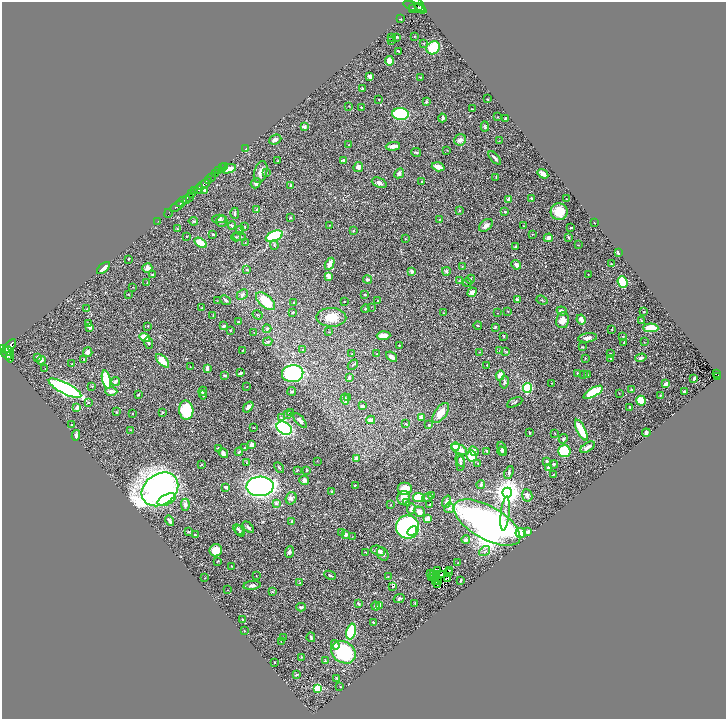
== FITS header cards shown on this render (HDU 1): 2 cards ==
NAXIS1  =                 1448
NAXIS2  =                 1433

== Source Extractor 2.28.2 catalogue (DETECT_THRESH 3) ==
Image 1448 x 1433 px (HDU 1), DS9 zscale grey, zoomed out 1/2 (1 PNG px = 2 x 2 image px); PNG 728 x 721 px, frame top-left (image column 1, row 1433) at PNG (2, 2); each listed source drawn as its Kron ellipse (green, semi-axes under 4 px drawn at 4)
Background 0.421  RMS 0.02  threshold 0.061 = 3 sigma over >= 5 px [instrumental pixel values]
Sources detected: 446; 53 cannot appear on this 1/2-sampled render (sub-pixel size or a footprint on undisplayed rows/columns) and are neither listed nor drawn; the other 393 listed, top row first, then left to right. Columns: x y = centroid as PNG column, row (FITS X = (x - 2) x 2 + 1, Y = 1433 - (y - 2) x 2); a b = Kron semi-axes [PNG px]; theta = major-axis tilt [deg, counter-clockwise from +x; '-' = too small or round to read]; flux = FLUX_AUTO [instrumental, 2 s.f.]
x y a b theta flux
418 4 9 3 -53 290
415 7 12 2 -21 220
419 7 2 2 - 110
412 9 3 2 - 110
400 19 2 2 - 2.4
414 36 2 2 - 1.7
392 37 3 2 - 1.7
396 37 3 2 - 3.8
391 41 2 1 - 1.2
423 43 3 3 - 2.5
433 48 7 6 - 100
398 51 4 2 - 2.3
389 61 5 4 - 33
370 77 4 3 - 8.8
420 77 3 2 - 2.2
362 89 4 3 - 4.5
379 99 2 2 - 1.7
487 99 2 1 - 2.2
426 102 4 3 - 5.2
349 106 3 2 - 1.7
361 107 3 2 - 2.5
473 109 3 2 - 1.7
400 114 8 6 -3 320
497 117 2 1 - 2.2
442 118 4 2 - 7.9
505 119 3 2 - 3.8
485 126 5 4 - 6
304 127 2 2 - 27
275 140 6 4 24 11
460 140 6 5 - 15
499 141 2 1 - 1.3
348 145 2 1 - 1
393 146 7 3 5 20
246 149 3 2 - 25
447 150 2 2 - 1.7
416 152 5 2 - 6.5
495 158 8 2 -47 9
278 161 3 2 - 3.8
344 161 4 3 - 8
224 166 2 1 - 8.5
358 167 5 4 - 15
438 167 6 3 -17 29
222 168 2 1 - 29
229 169 7 3 18 31
219 171 3 2 - 77
261 172 11 6 74 26
266 172 3 2 - 2.3
215 173 3 2 - 140
399 173 5 4 - 12
543 174 5 3 - 23
212 177 5 2 - 530
496 177 3 1 - 2.7
208 180 3 2 - 270
422 181 3 2 - 3.1
256 183 5 4 - 12
379 183 8 5 -23 14
203 184 7 3 32 1100
291 185 4 3 - 5.5
198 189 5 3 - 580
205 190 3 3 - 14
195 191 3 2 - 150
191 194 3 2 - 250
189 197 4 2 - 220
187 199 4 2 - 180
509 199 3 3 - 12
531 199 3 2 - 5.3
567 199 3 2 - 1.9
182 202 6 2 43 580
177 207 7 3 35 800
257 210 2 2 - 37
459 210 3 2 - 2.1
505 212 2 2 - 6.7
559 212 8 8 - 68
168 213 4 2 - 62
235 213 5 2 - 6
290 217 2 2 - 5
219 219 7 3 2 6.1
439 219 3 2 - 1.7
158 221 2 1 - 19
193 221 5 3 - 3.9
222 221 6 5 - 9.9
594 222 2 1 - 1.8
232 225 4 3 - 5.5
330 225 2 1 - 1.3
486 225 8 5 40 15
245 226 2 2 - 1.7
524 226 3 2 - 1.7
571 227 2 2 - 3.1
177 229 2 2 - 2.2
240 230 4 3 - 3.6
353 231 3 3 - 3.1
213 234 3 2 - 4.4
532 234 3 2 - 1.4
186 236 2 2 - 8.1
274 236 9 5 22 280
236 237 5 3 - 4.5
239 237 6 3 -4 5.8
548 238 4 3 - 15
568 238 3 3 - 3.6
405 239 3 2 - 2.1
245 242 2 1 - 1.1
200 243 7 3 -31 72
274 245 5 3 - 4.6
578 245 2 1 - 1.8
515 247 3 2 - 5.8
618 252 3 2 - 19
128 259 2 2 - 2.9
330 264 6 3 63 29
611 264 3 2 - 1.9
516 265 5 3 - 19
462 266 2 2 - 1.5
103 268 8 3 42 21
147 268 5 4 - 18
247 270 3 3 - 2.8
412 271 3 3 - 12
446 271 4 4 - 6.8
153 275 3 3 - 11
588 275 2 2 - 1.8
329 277 3 2 - 39
470 279 5 3 - 5.3
367 280 4 3 - 9.1
460 281 3 2 - 1.9
623 282 6 5 - 170
147 283 3 2 - 1.3
467 283 5 3 - 5.5
132 287 3 2 - 1.7
472 292 5 4 - 17
128 294 3 3 - 2.6
365 294 2 2 - 12
242 295 6 4 44 8
225 300 6 2 -42 6.9
517 300 4 2 - 7.2
542 300 6 2 -21 3.3
217 301 2 1 - 1
266 301 11 6 -41 120
344 301 2 2 - 1.5
377 301 2 1 - 1.8
293 302 2 2 - 1.5
371 307 2 1 - 1.3
87 308 2 2 - 1.5
202 308 3 2 - 1.8
365 309 4 2 - 2.9
508 311 3 2 - 2.3
562 311 5 4 - 12
644 311 2 2 - 1.6
293 312 3 2 - 4.3
444 313 2 2 - 1.7
498 313 2 1 - 2.2
213 315 3 2 - 2.3
257 315 5 2 - 3.1
331 317 15 9 -1 50
562 320 8 6 81 30
581 320 5 3 - 27
641 321 3 2 - 2.1
238 322 3 2 - 4.3
88 323 4 3 - 4.3
148 326 3 2 - 1.9
224 326 3 3 - 7.1
478 326 4 2 - 2.8
89 327 3 2 - 14
495 327 3 3 - 4.6
651 328 7 4 -2 85
267 329 4 3 - 4.2
612 329 4 2 - 2
230 330 2 2 - 2.5
329 332 3 1 - 1.7
254 333 2 1 - 1.2
383 336 7 4 4 36
504 336 3 2 - 2.4
145 337 5 3 - 58
623 337 3 3 - 3.4
587 338 9 4 9 15
268 342 5 3 - 5.6
624 342 3 2 - 2.1
644 342 3 2 - 1.1
148 343 6 4 -67 6.6
399 345 2 2 - 4
9 346 9 4 45 2100
582 347 3 2 - 2.7
303 349 3 2 - 2.3
243 350 3 2 - 2.5
9 351 5 2 - 600
499 351 3 2 - 1.3
505 351 4 2 - 2.3
5 352 8 4 -55 2500
88 352 5 5 - 18
479 352 2 1 - 2.4
610 353 2 2 - 2
352 354 3 2 - 2.2
377 354 3 2 - 1.9
10 357 5 2 - 330
37 357 3 3 - 9
392 357 6 4 -38 13
585 358 3 2 - 1.5
641 358 5 3 - 11
84 359 4 3 - 3
611 359 4 2 - 3.5
41 360 5 4 - 9.2
162 361 8 4 -46 62
72 364 3 2 - 1.7
353 365 6 3 47 4.2
487 365 2 1 - 1.5
190 367 2 1 - 1.2
45 368 2 1 - 1.2
207 368 4 3 - 15
240 373 4 2 - 9.8
577 373 3 3 - 3.3
293 374 11 8 6 550
584 374 3 3 - 3
716 374 2 1 - 6.6
225 375 4 2 - 3.1
500 375 5 4 - 26
588 375 2 1 - 1.3
717 376 4 2 - 75
349 377 3 2 - 5.4
106 379 9 4 -76 200
694 379 4 2 - 9.3
115 382 5 4 - 8.9
504 382 6 3 80 6.7
551 383 2 2 - 1.1
666 384 4 3 - 14
92 386 3 2 - 2.2
247 387 2 1 - 1.5
65 388 18 5 -27 700
527 388 5 4 - 150
631 389 3 2 - 2.6
111 391 6 3 -2 18
203 391 4 3 - 6.6
292 391 4 3 - 5.1
684 391 3 2 - 3.8
593 392 11 4 30 160
619 393 2 1 - 1.2
138 395 3 2 - 4.7
203 395 4 3 - 5.3
660 395 3 2 - 2
348 398 3 2 - 5.9
345 399 5 4 - 12
641 401 5 4 - 67
88 402 3 3 - 3.3
515 402 8 2 26 4.7
362 406 3 3 - 6.3
248 407 6 4 52 15
630 407 3 2 - 3.8
77 408 4 3 - 15
186 410 9 7 -86 190
116 412 3 3 - 2.9
162 412 2 2 - 4.2
290 412 3 2 - 2.2
132 413 2 2 - 1.8
441 413 11 6 53 47
288 414 3 3 - 3.5
421 417 4 3 - 14
281 418 4 4 - 5.7
371 420 4 4 - 16
300 421 9 3 -48 19
406 424 3 2 - 2.3
72 425 2 2 - 2
429 425 3 3 - 4
254 428 3 2 - 1.6
284 428 8 6 -30 590
131 430 4 2 - 2.1
581 430 11 3 -63 99
529 432 3 2 - 3.3
555 433 2 1 - 1.7
646 433 4 2 - 8.4
76 435 5 3 - 13
563 439 5 4 - 6
251 445 3 3 - 21
456 447 4 3 - 80
588 447 8 3 31 21
218 448 4 3 - 5.9
245 448 2 2 - 1.7
459 449 8 4 -25 33
502 449 7 4 -71 8
474 451 5 4 - 16
487 451 3 2 - 3.7
501 451 4 3 - 4.7
564 451 6 6 - 200
239 452 4 3 - 4.7
223 453 5 4 - 13
472 456 5 5 - 91
356 459 4 3 - 23
460 460 6 4 -71 6.9
317 461 2 2 - 1.1
547 461 3 3 - 5.6
247 463 3 2 - 1.7
478 463 2 2 - 1.8
202 464 3 2 - 1.8
460 464 7 3 -90 7.7
554 464 4 3 - 6.2
279 468 6 2 -45 3.4
548 468 3 3 - 16
297 470 3 2 - 2.6
307 470 3 2 - 1.9
509 472 6 3 68 4.9
553 475 3 2 - 3
304 480 5 4 - 8.8
355 485 3 2 - 3.5
481 485 4 3 - 7.6
260 486 13 10 2 1200
226 487 3 3 - 10
160 489 20 15 36 2000
405 489 7 6 - 59
332 492 3 3 - 4.3
507 493 5 5 - 4800
432 495 3 2 - 7.8
527 495 6 5 - 13
291 498 6 5 - 14
404 498 7 6 - 35
419 498 6 4 -8 110
427 498 5 3 - 5.5
167 500 10 5 26 130
446 502 6 4 69 18
276 503 3 3 - 9.4
407 503 3 3 - 7.7
185 505 6 4 -89 9.4
391 505 3 2 - 2.2
430 505 3 2 - 3.2
449 508 5 4 - 11
411 509 5 3 - 12
419 512 6 5 - 18
505 514 17 3 84 15
427 519 4 3 - 43
169 521 5 2 - 11
292 521 2 2 - 16
487 523 37 16 -30 2300
248 527 7 3 -42 7.6
408 527 12 11 - 670
238 529 6 3 -46 6.3
240 531 6 3 -55 6.3
412 531 6 3 47 64
188 532 4 2 - 5
528 532 4 3 - 17
342 533 4 3 - 3.2
521 533 5 5 - 33
345 534 4 3 - 11
195 535 3 3 - 3.9
352 537 2 1 - 1.2
466 540 4 4 - 11
216 550 6 6 - 36
378 551 7 4 -19 16
485 551 6 3 35 7.5
289 552 6 4 69 11
366 552 3 2 - 1.7
383 554 7 5 -63 11
218 561 3 2 - 1.7
458 563 2 1 - 1.9
231 566 3 2 - 1.8
449 570 2 1 - 0.75
437 571 3 2 - 1.3
449 572 2 1 - 0.59
431 573 2 1 - 0.48
330 575 6 2 -24 4.3
433 575 2 1 - 1.1
436 575 2 1 - 1.5
442 575 2 1 - 1.3
256 576 2 2 - 1.3
388 577 3 2 - 1.9
204 578 2 2 - 1.6
431 578 2 1 - 1.5
434 578 2 1 - 1.2
447 578 3 1 - 0.78
461 580 3 2 - 3.2
436 581 3 1 - 0.48
438 581 2 1 - 1.8
300 583 4 3 - 3
437 584 2 1 - 1
252 585 9 4 7 13
393 586 3 3 - 2.1
227 590 2 2 - 1.1
272 592 3 2 - 3
399 599 6 3 27 5.5
415 603 3 2 - 2.6
358 604 3 2 - 3.9
380 605 4 3 - 3.8
376 606 4 2 - 25
301 607 5 3 - 7.4
243 620 3 2 - 3.1
373 623 3 2 - 2.7
244 631 2 1 - 1.3
351 631 8 4 76 220
311 637 5 2 - 6.9
284 638 3 2 - 1.6
281 642 3 2 - 1.8
335 645 5 4 - 12
344 652 13 10 -36 300
301 657 3 2 - 1.2
325 661 2 2 - 3
274 662 2 2 - 3
296 675 3 2 - 4.5
337 678 3 3 - 2.6
340 686 2 2 - 1.6
317 688 4 3 - 120
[53 sub-pixel or undisplayed-footprint detections neither listed nor drawn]